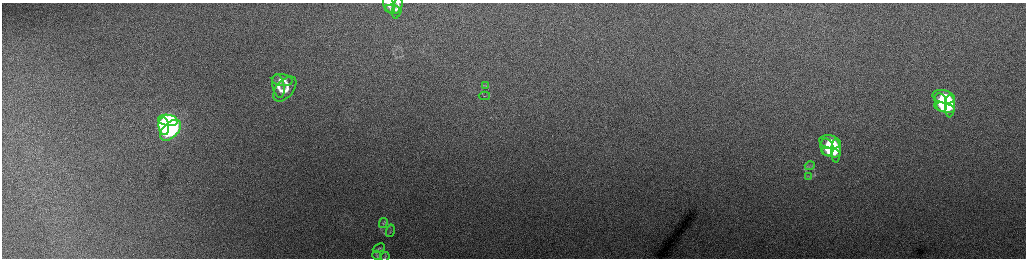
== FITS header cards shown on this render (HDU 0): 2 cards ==
NAXIS1  =                 2048 /fastest changing axis
NAXIS2  =                  512 /next to fastest changing axis

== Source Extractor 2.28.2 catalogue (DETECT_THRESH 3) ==
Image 2048 x 512 px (HDU 0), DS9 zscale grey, zoomed out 1/2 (1 PNG px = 2 x 2 image px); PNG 1028 x 260 px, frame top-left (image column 1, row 511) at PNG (2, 3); each listed source drawn as its Kron ellipse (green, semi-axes under 4 px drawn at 4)
Background 168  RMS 1.8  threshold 5.4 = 3 sigma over >= 5 px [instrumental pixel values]
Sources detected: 26; all 26 listed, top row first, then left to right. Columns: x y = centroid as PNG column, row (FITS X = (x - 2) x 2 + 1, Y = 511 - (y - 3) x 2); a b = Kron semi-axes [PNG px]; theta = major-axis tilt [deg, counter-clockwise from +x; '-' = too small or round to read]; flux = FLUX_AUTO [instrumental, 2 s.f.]
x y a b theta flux
389 4 9 5 -67 1500
397 8 11 4 78 1800
392 9 8 4 -9 1400
282 80 10 6 -6 3200
278 86 12 6 -79 3000
486 86 4 3 - 430
285 89 15 8 50 4500
484 96 6 1 -4 290
944 97 11 6 -12 16000
941 102 10 6 -75 12000
950 106 11 5 87 13000
944 108 10 4 -14 11000
168 120 10 5 -8 56000
164 126 9 5 -83 41000
170 130 13 7 44 73000
830 142 11 6 -12 8500
827 147 9 6 -73 6500
836 151 12 4 90 6500
831 153 10 4 -12 6300
810 166 5 2 - 350
808 176 4 2 - 250
383 223 5 2 - 410
390 231 6 2 74 370
379 248 6 3 24 360
377 255 4 2 - 300
385 257 5 2 - 280
At the frame edge (FLAGS 8, measured only in part): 1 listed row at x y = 389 4